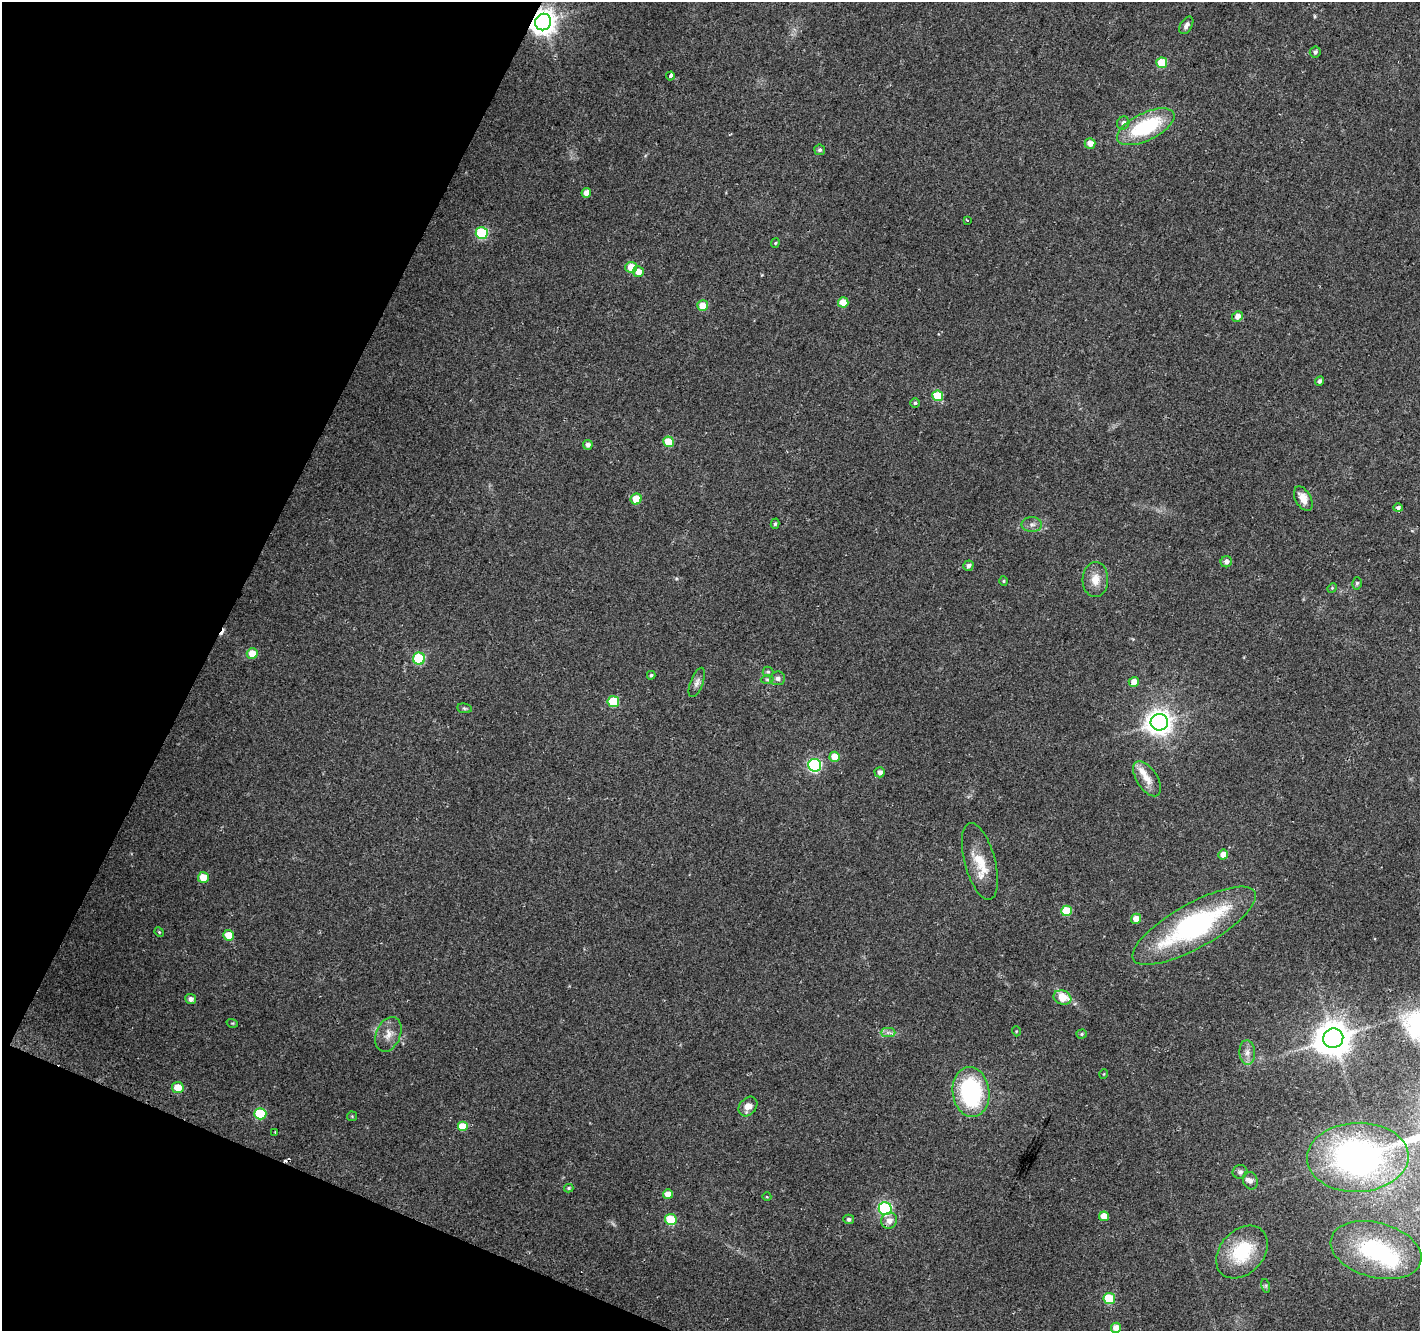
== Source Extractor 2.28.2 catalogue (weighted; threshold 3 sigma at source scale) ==
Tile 9 of 4 x 4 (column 1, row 3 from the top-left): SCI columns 23-1440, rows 1629-2957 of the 5709 x 5850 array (HDU 1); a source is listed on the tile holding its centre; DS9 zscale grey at full resolution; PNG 1422 x 1333 px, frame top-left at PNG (2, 2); each listed source drawn as its Kron ellipse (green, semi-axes under 4 px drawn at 4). Shown black and unused: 20% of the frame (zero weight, under 2 of 3 exposures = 2% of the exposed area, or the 3 px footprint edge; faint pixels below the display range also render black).
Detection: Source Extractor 2.28.2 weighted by HDU 2 'WHT'; one run over the whole footprint, this tile lists its part. Background 0.0558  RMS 0.011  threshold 0.0496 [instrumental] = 3 sigma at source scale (4.5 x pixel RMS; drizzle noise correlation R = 1.50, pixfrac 1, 0.0396/0.0396 arcsec/px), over >= 5 px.
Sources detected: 97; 1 too faint to see at this stretch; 1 inside a brighter object's white glare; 3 cosmic-ray / hot-pixel residue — neither listed nor drawn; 2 inside a brighter listed object's ellipse — not listed separately; the other 90 listed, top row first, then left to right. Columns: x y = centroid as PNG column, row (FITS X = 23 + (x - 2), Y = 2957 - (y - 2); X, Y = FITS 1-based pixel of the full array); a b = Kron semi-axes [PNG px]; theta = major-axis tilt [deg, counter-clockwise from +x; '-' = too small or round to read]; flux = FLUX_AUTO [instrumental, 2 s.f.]
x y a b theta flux
543 22 8 8 - 1100
1186 25 9 5 59 4.2
1315 52 5 5 - 2.7
1162 63 5 5 - 34
670 76 4 3 - 13
1123 123 6 6 - 4.3
1146 127 31 14 26 81
1090 143 5 5 - 8.3
820 150 5 5 - 2.8
586 193 5 4 - 9.1
967 220 3 2 - 1.3
482 233 6 6 - 82
775 243 4 4 - 1.3
631 267 5 5 - 18
638 272 5 5 - 10
843 302 5 5 - 20
703 306 5 5 - 17
1237 316 5 5 - 7.1
1320 381 5 4 - 3.2
938 396 5 5 - 36
915 403 4 4 - 1.6
668 442 5 5 - 28
588 445 5 4 - 4.3
636 499 5 5 - 19
1303 499 13 7 -61 12
1398 508 5 4 - 3
775 524 5 4 - 2.2
1032 525 10 7 0 4.7
1226 562 6 5 - 4.6
968 566 5 5 - 3.9
1095 579 17 13 87 14
1004 581 5 3 - 1.2
1357 583 6 5 - 1.8
1332 588 5 4 - 1.2
252 654 5 5 - 18
419 659 6 6 - 71
768 672 5 5 - 1.7
651 675 4 4 - 1.7
778 678 7 7 - 3.5
767 679 6 4 -1 1.7
697 682 15 6 69 4.7
1134 682 5 4 - 10
613 702 5 5 - 47
464 708 7 5 -7 1.7
1159 722 8 8 - 1000
835 757 5 5 - 18
815 765 6 6 - 150
880 772 5 5 - 4.8
1147 779 20 10 -57 13
1223 855 5 5 - 9.9
980 861 39 15 -75 28
203 877 5 5 - 16
1066 911 5 5 - 43
1136 919 5 5 - 11
1194 926 69 22 29 190
159 932 5 4 - 1.1
228 935 5 5 - 17
1062 998 9 7 -20 21
191 999 5 5 - 4.7
232 1023 6 3 -17 1.2
1016 1031 5 3 - 0.96
888 1032 7 4 0 3.2
388 1034 18 12 68 11
1082 1034 5 4 - 1.7
1333 1038 10 9 - 2400
1247 1052 12 8 -86 6.7
1104 1074 5 3 - 0.8
178 1087 6 5 - 17
971 1092 25 18 -83 120
748 1106 11 8 50 10
260 1114 6 5 - 59
352 1116 5 5 - 1.1
462 1126 5 5 - 19
275 1132 3 2 - 1.2
1358 1157 51 34 2 380
1240 1172 7 6 - 2.9
1250 1181 9 7 -68 3.6
569 1188 5 3 - 1.5
668 1194 5 5 - 12
767 1197 4 3 - 0.85
885 1208 6 6 - 140
1104 1216 5 5 - 16
671 1219 6 5 - 45
849 1219 5 4 - 2.9
889 1221 8 7 - 7.3
1376 1250 46 27 -15 120
1242 1252 30 22 47 56
1266 1286 7 4 -72 1.7
1109 1298 6 5 - 55
1116 1328 5 5 - 11
Overlapping masked pixels (flux is a lower limit): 1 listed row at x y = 543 22
Isophote crosses this tile's border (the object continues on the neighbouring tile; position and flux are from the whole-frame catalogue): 1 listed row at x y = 1116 1328